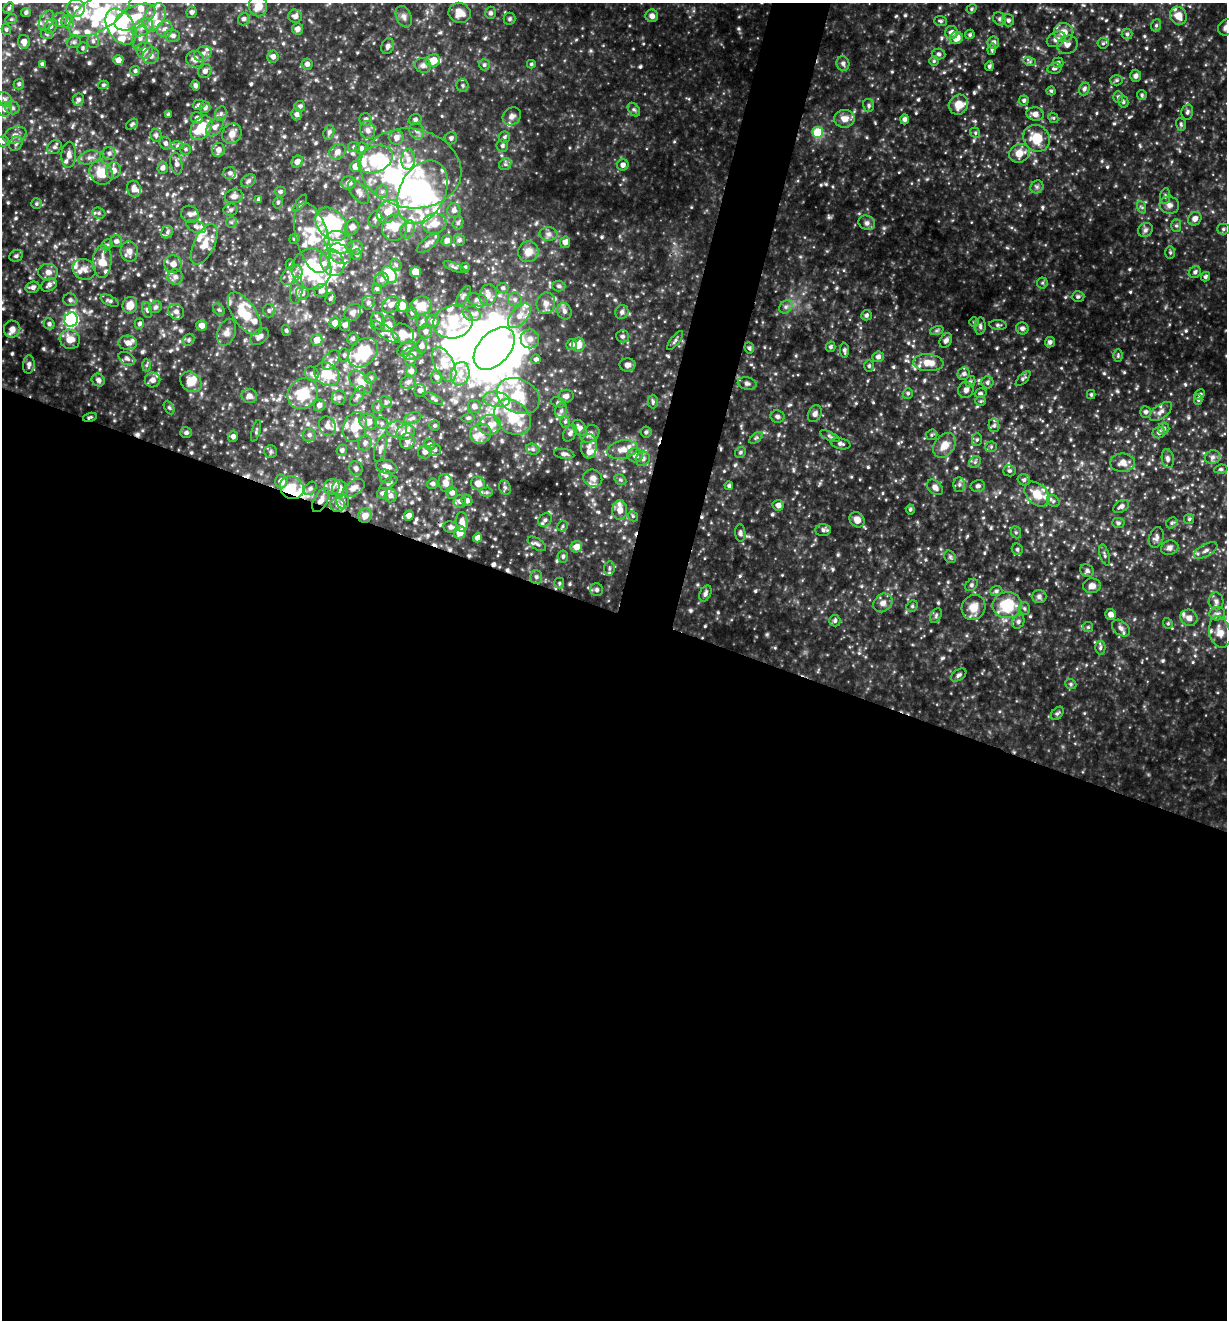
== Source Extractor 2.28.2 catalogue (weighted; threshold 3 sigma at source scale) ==
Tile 14 of 4 x 4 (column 2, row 4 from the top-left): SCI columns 1485-2709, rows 4-1321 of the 5293 x 5275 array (HDU 1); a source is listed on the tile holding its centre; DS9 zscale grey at full resolution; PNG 1229 x 1322 px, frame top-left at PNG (2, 3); each listed source drawn as its Kron ellipse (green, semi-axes under 4 px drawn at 4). Shown black and unused: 56% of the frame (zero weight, under 3 of 4 exposures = <1% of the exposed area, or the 3 px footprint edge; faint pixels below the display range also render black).
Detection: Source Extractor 2.28.2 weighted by HDU 2 'WHT'; one run over the whole footprint, this tile lists its part. Background 0.358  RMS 0.038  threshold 0.171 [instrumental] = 3 sigma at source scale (4.5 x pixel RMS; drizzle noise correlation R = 1.50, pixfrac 1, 0.05/0.05 arcsec/px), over >= 5 px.
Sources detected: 832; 14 inside a brighter object's white glare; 8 cosmic-ray / hot-pixel residue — neither listed nor drawn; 120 inside a brighter listed object's ellipse — not listed separately; of the other 690, all 500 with FLUX_AUTO >= 5.62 (the completeness limit of this list) listed and drawn (190 fainter detections not listed), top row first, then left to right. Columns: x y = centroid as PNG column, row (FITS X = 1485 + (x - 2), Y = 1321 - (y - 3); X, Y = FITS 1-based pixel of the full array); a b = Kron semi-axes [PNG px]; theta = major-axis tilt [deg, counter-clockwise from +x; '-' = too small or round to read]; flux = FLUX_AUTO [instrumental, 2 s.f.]
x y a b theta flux
258 6 10 9 - 61
9 8 6 5 - 7.8
76 8 9 9 - 27
971 9 5 4 - 5.9
26 12 5 4 - 7.4
191 12 6 5 - 10
99 13 35 16 32 190
460 13 11 10 - 40
490 13 6 5 - 8.5
295 16 7 6 - 16
652 16 6 6 - 14
1178 16 9 8 - 36
135 17 22 11 24 89
154 17 15 10 57 47
404 17 11 7 -67 15
11 19 6 4 21 5.9
244 19 6 5 - 11
510 19 6 6 - 7.1
999 19 7 5 -53 8.1
60 20 8 7 - 13
1008 20 6 5 - 9.8
46 21 11 6 62 18
941 21 6 5 - 8.1
68 22 7 6 - 9.8
1156 25 6 5 - 6.8
51 26 8 5 65 11
121 27 20 13 -56 150
1226 27 8 7 - 17
143 28 12 7 34 27
6 29 6 4 -76 6.5
165 29 8 7 - 19
297 29 6 5 - 16
951 32 7 6 - 23
1064 32 10 9 - 44
47 34 6 5 - 6.1
970 34 5 4 - 6.8
1127 34 5 5 - 6.8
173 36 7 6 - 14
140 38 13 7 78 27
956 38 7 6 - 38
1056 39 10 7 27 19
93 41 7 6 - 9.6
24 42 7 6 - 20
74 42 7 5 14 8.1
993 42 6 6 - 14
1103 43 5 5 - 6.3
1067 45 10 9 - 19
388 46 8 6 68 11
83 48 6 5 - 5.9
992 49 6 4 82 6.7
145 50 8 8 - 22
203 54 9 7 26 17
939 54 7 5 -5 8
151 56 9 8 - 18
273 57 6 5 - 16
195 59 9 8 - 25
118 60 5 5 - 25
433 60 7 6 - 50
934 61 5 5 - 6
1030 62 6 4 -17 6.1
1058 63 5 5 - 8.8
42 64 3 3 - 6.8
307 64 6 5 - 14
531 64 4 3 - 5.9
843 64 7 6 - 11
423 65 8 7 - 13
484 65 5 5 - 7.5
989 66 5 4 - 7.2
1054 68 7 5 12 8.6
135 71 5 5 - 7.8
205 71 7 6 - 14
1136 76 6 5 - 11
1117 80 6 5 - 7.1
19 84 5 5 - 7
103 85 5 4 - 5.9
195 85 5 4 - 11
462 85 6 6 - 8.2
1084 89 6 5 - 10
1051 91 4 4 - 5.6
1142 95 5 4 - 6.7
1118 97 6 5 - 7.2
5 99 8 6 -45 15
78 100 6 5 - 9.6
1024 101 5 5 - 7.8
1123 102 6 5 - 7
198 105 6 5 - 7.1
869 105 6 5 - 7.8
959 105 10 9 - 46
300 106 5 5 - 9.9
205 107 6 5 - 14
12 108 7 6 - 10
4 109 7 7 - 14
634 110 8 5 -52 8.4
1187 112 7 6 - 8.9
221 114 7 5 69 9.5
296 114 6 5 - 11
1035 114 8 6 -8 21
168 115 4 4 - 6.7
512 116 10 8 43 16
197 118 6 5 - 15
1053 118 5 4 - 5.6
366 119 6 6 - 10
415 119 6 5 - 10
844 119 10 9 - 34
905 119 5 4 - 11
132 124 6 4 39 6.6
1181 124 6 5 - 6.2
215 127 11 7 50 19
201 128 13 9 53 120
368 130 9 7 -74 17
417 131 8 7 - 15
329 132 7 5 73 8.7
818 132 5 5 - 150
975 133 5 4 - 5.9
232 134 10 9 - 26
15 135 12 7 21 20
156 135 6 5 - 9.3
396 137 7 7 - 20
504 137 6 5 - 7.4
451 138 6 6 - 10
1036 138 14 12 -43 79
3 141 6 5 - 9.8
16 143 7 6 - 11
165 143 6 6 - 11
177 146 6 4 2 6.8
502 146 6 6 - 8.7
54 147 8 6 40 10
354 147 6 5 - 6.9
361 148 6 5 - 12
186 149 5 5 - 6.6
218 150 7 6 - 20
337 152 9 7 38 18
109 153 6 6 - 12
1019 153 11 9 30 44
69 155 13 7 87 20
90 157 11 6 15 16
375 159 18 13 25 180
408 159 10 6 88 27
297 162 6 5 - 19
176 164 11 6 -81 14
505 164 6 5 - 8.4
623 165 6 5 - 16
355 166 5 5 - 41
163 168 6 5 - 11
411 168 51 39 -9 410
113 170 8 7 - 26
101 173 12 10 -47 68
230 173 6 6 - 11
248 181 7 6 - 9.2
349 183 7 6 - 18
1037 187 7 6 - 8.6
134 189 8 6 -71 20
382 191 6 6 - 9.8
280 192 5 5 - 8.2
359 192 14 7 -53 19
422 192 34 23 63 700
234 196 9 7 13 14
1165 196 8 5 83 7.9
259 199 4 3 - 7.7
278 202 6 4 76 6.3
300 203 10 4 54 8
36 204 5 5 - 6.3
1169 205 10 8 -11 17
1141 207 6 4 -69 6.2
231 210 7 6 - 8.4
454 210 7 6 - 12
388 211 13 9 48 55
99 213 7 5 -21 7.8
190 214 9 8 - 14
375 219 8 6 66 12
1195 219 7 6 - 20
231 222 6 5 - 6.1
458 223 7 5 72 7.6
867 223 8 7 - 13
332 224 19 13 -47 230
434 224 12 10 14 41
1176 226 6 5 - 6.7
196 227 10 5 -23 13
352 227 8 7 - 20
394 228 13 12 - 57
408 229 9 7 67 16
1223 229 6 5 - 8.3
1145 230 8 6 35 10
167 232 6 5 - 8.6
548 234 9 7 -1 14
312 238 36 16 -75 130
294 239 5 4 - 6.6
447 240 6 5 - 17
459 240 5 5 - 7.8
116 241 6 5 - 12
338 242 14 11 -21 72
565 242 6 5 - 20
204 244 22 10 64 47
428 244 13 5 38 14
107 245 6 5 - 5.9
355 248 8 7 - 16
129 251 10 8 -80 21
528 252 10 10 - 37
1170 252 6 5 - 5.9
340 254 12 9 -31 31
357 255 5 5 - 8.9
16 256 7 5 25 7.3
102 262 16 9 86 62
332 262 14 11 -60 49
173 264 9 8 - 23
290 264 5 4 - 6
396 265 6 5 - 7.9
454 267 12 3 -23 7.6
465 268 5 4 - 6.8
84 269 12 10 -26 23
311 269 20 20 - 340
48 272 10 8 0 21
415 272 5 5 - 39
1195 272 6 5 - 9.8
292 275 12 8 36 26
389 275 9 6 -57 180
175 277 8 7 - 13
1205 277 5 4 - 7.8
381 280 7 6 - 11
1042 283 5 5 - 5.7
49 285 8 6 34 13
559 286 6 5 - 7.1
32 287 7 5 17 11
503 288 6 5 - 7.1
377 289 5 5 - 7.9
296 290 14 6 82 19
321 291 7 6 - 17
302 293 6 6 - 17
488 295 10 8 71 20
463 296 11 5 58 9.9
1078 297 6 5 - 7.7
330 299 6 5 - 7.2
515 299 7 7 - 11
70 300 7 6 - 12
477 300 10 6 -15 13
110 301 10 5 -26 8.5
368 303 7 6 - 9.9
546 303 11 9 73 20
130 305 8 7 - 35
391 305 9 7 39 21
421 305 10 9 - 54
402 306 6 5 - 45
155 307 7 5 35 7.4
786 307 7 6 - 10
219 309 7 5 -47 6.9
147 310 8 5 -75 7.4
269 311 6 6 - 9.7
564 311 8 7 - 14
176 312 8 7 - 18
622 312 7 6 - 12
353 313 9 7 48 13
412 313 6 5 - 7
245 314 24 11 -56 100
472 314 9 7 -20 17
866 315 5 5 - 9.1
519 316 15 8 49 34
71 320 7 6 - 590
378 321 9 6 -68 13
422 321 7 5 80 9.7
433 321 6 6 - 17
453 322 20 16 12 230
974 322 5 5 - 5.8
335 323 5 5 - 27
49 324 6 5 - 9.4
139 324 5 4 - 8.9
388 324 8 6 62 20
345 325 6 5 - 14
998 325 9 5 -6 7.6
202 326 5 5 - 22
980 326 9 5 86 9.6
1022 328 6 6 - 13
12 329 8 8 - 23
286 330 5 4 - 5.6
937 330 7 4 18 6.5
425 331 7 6 - 14
227 332 14 9 71 23
385 332 17 6 -35 19
403 334 11 9 -36 37
260 336 11 7 37 19
622 336 6 6 - 9.8
70 339 10 9 - 43
353 339 6 5 - 6.9
530 339 9 9 - 22
189 340 6 5 - 6.6
317 340 6 5 - 39
946 340 7 5 55 11
675 341 12 4 52 9.1
1050 342 5 5 - 11
128 343 9 7 -4 23
572 344 5 5 - 12
578 345 7 6 - 35
421 346 7 6 - 16
830 347 5 5 - 8.4
406 348 10 5 33 11
494 348 25 15 47 1300
749 348 6 5 - 6.5
844 350 8 4 -86 8.6
363 353 17 12 44 160
413 354 10 6 7 17
344 355 7 5 -90 6.9
1118 356 6 5 - 5.9
878 357 5 5 - 13
127 359 9 6 -31 10
536 359 5 4 - 10
331 360 11 7 51 17
411 360 5 5 - 6.1
928 363 15 8 -4 46
29 364 9 6 86 14
444 364 19 9 -64 54
146 365 6 4 88 5.7
627 365 8 6 -1 15
869 366 6 5 - 6
411 371 6 5 - 16
312 374 8 6 -49 13
327 374 13 11 -35 90
460 374 12 9 73 40
964 374 6 6 - 9
436 377 6 5 - 11
371 378 6 5 - 7.1
1023 378 9 4 46 7
98 380 7 6 - 14
152 380 8 7 - 18
970 381 5 5 - 6.9
191 382 11 9 -42 44
361 382 14 8 -44 33
408 382 8 6 26 12
987 382 6 6 - 9.1
747 383 9 6 -12 13
420 390 6 6 - 17
966 390 8 7 - 13
908 393 5 5 - 7
980 393 6 4 17 6.4
303 394 16 14 45 110
1200 394 5 4 - 6.1
1091 395 4 3 - 5.7
249 396 8 7 - 19
357 396 11 5 58 10
518 396 22 17 -27 110
566 396 7 6 - 15
339 398 7 7 - 12
433 398 10 4 -27 8.1
497 399 13 7 -8 32
1198 400 5 4 - 7
653 401 7 5 -88 7
981 401 5 5 - 5.8
386 402 6 5 - 6.5
558 402 7 5 -17 6.9
319 405 6 5 - 17
474 406 6 6 - 18
377 407 6 5 - 6.3
169 408 7 4 -61 5.7
561 411 8 6 73 11
1161 411 13 7 37 18
1145 412 6 5 - 9.7
815 414 9 6 61 13
90 417 7 3 15 6.1
513 417 20 15 -42 100
777 417 7 6 - 10
413 418 9 5 18 10
468 418 6 4 10 6.4
368 422 9 8 - 36
565 422 6 5 - 6.9
382 423 7 5 -22 9.2
435 425 5 5 - 5.9
490 425 11 10 - 35
994 425 7 5 -77 8.2
328 426 10 8 -58 22
355 427 15 11 70 77
580 428 9 6 -55 19
397 429 10 8 -5 23
1164 429 6 6 - 11
256 431 11 3 74 5.8
406 432 9 7 14 40
646 432 5 5 - 5.8
186 433 6 5 - 7.4
570 433 9 6 61 13
1159 433 6 5 - 11
480 434 11 10 - 24
590 434 10 8 30 17
309 435 6 6 - 9.8
932 435 6 5 - 6.3
233 436 5 5 - 13
830 436 10 3 -26 7
756 438 8 4 36 6.7
977 440 6 5 - 6.6
407 441 8 7 - 21
365 443 7 6 - 13
841 444 10 5 -12 11
430 445 6 5 - 8.9
944 445 13 10 53 43
589 446 12 8 89 23
991 447 6 5 - 5.8
380 449 13 5 74 15
533 449 7 5 -22 8
342 450 5 5 - 9.5
435 450 6 6 - 8.5
622 450 15 9 11 35
271 451 6 6 - 7.7
425 452 7 6 - 12
740 452 6 5 - 5.9
564 454 10 5 -8 10
635 455 7 7 - 20
1212 457 8 7 - 12
643 459 7 6 - 16
1168 459 10 6 -82 13
975 462 6 5 - 7.6
1123 463 12 9 1 26
387 467 11 6 -13 27
356 468 7 6 - 12
1221 469 6 4 7 6.8
1009 471 6 5 - 7.1
386 476 7 6 - 11
593 478 9 8 - 20
620 480 6 4 -30 6.5
1024 480 6 5 - 8.2
281 481 7 6 - 29
389 483 9 5 33 10
446 483 9 7 -75 21
478 483 7 6 - 30
433 484 5 5 - 9.2
959 485 7 6 - 9.7
729 486 4 4 - 6.7
978 486 7 6 - 9.9
332 487 8 7 - 19
505 487 7 5 -67 7.5
935 487 9 6 -42 17
292 488 12 11 - 76
310 488 7 5 48 8.3
340 488 8 7 - 24
354 488 12 7 34 27
486 492 6 5 - 6.3
382 493 6 5 - 9.7
452 493 6 5 - 15
1037 494 14 10 -44 56
390 496 7 6 - 14
321 500 13 6 62 26
467 500 6 5 - 10
343 501 7 6 - 15
460 501 6 6 - 11
1053 501 7 5 -45 7.7
338 505 7 7 - 14
778 505 5 5 - 18
1121 506 8 5 32 13
910 509 5 4 - 6.2
620 510 10 7 -90 31
365 516 7 6 - 27
409 516 5 5 - 20
633 516 5 4 - 5.6
1189 519 5 5 - 6
545 520 7 6 - 11
857 520 8 7 - 27
462 522 10 6 -86 23
1118 523 6 5 - 7
1172 523 6 5 - 6
563 526 6 5 - 6.9
451 527 7 5 -7 12
823 530 7 6 - 9.6
460 532 6 5 - 41
1016 532 6 5 - 6.4
740 533 9 5 -86 8.3
1156 537 10 7 75 13
478 538 4 4 - 23
537 544 10 5 -35 9.5
576 547 6 5 - 32
1170 548 9 7 18 14
1017 549 6 5 - 7.2
1206 550 13 6 28 16
1105 555 11 4 -74 8.7
563 556 6 5 - 7.7
950 557 7 5 -47 6.5
609 568 7 5 84 9.5
1087 571 7 6 - 9.5
536 577 7 6 - 9.4
559 583 5 5 - 6.2
972 585 7 5 43 7.5
1092 586 9 7 7 21
597 590 6 6 - 9.8
996 591 6 5 - 7.8
705 593 8 5 66 12
1039 597 7 6 - 12
1216 601 9 7 -86 13
883 603 10 8 42 20
1007 605 14 13 - 140
912 606 6 5 - 5.9
973 607 13 11 61 46
1024 608 6 5 - 7.5
1110 614 5 5 - 20
1217 614 8 6 9 12
936 615 8 5 65 7.1
1189 618 9 8 - 19
835 621 6 5 - 7.9
1018 622 7 5 61 9.2
1168 623 5 4 - 5.7
1088 627 5 5 - 5.8
1121 628 10 7 -40 16
1220 632 16 10 -76 35
1100 648 7 5 88 7.7
959 675 8 5 34 8.5
1071 684 6 5 - 6.5
1057 713 7 5 49 7.1
Overlapping masked pixels (flux is a lower limit): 4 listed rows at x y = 90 417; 292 488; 321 500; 365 516
Isophote crosses this tile's border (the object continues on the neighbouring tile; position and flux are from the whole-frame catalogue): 5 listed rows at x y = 258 6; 191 12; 99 13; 1226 27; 3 141
Unlisted compact peaks at least as high as the median listed source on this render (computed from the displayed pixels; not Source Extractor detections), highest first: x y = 829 217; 767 634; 1065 297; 1193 662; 1106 20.